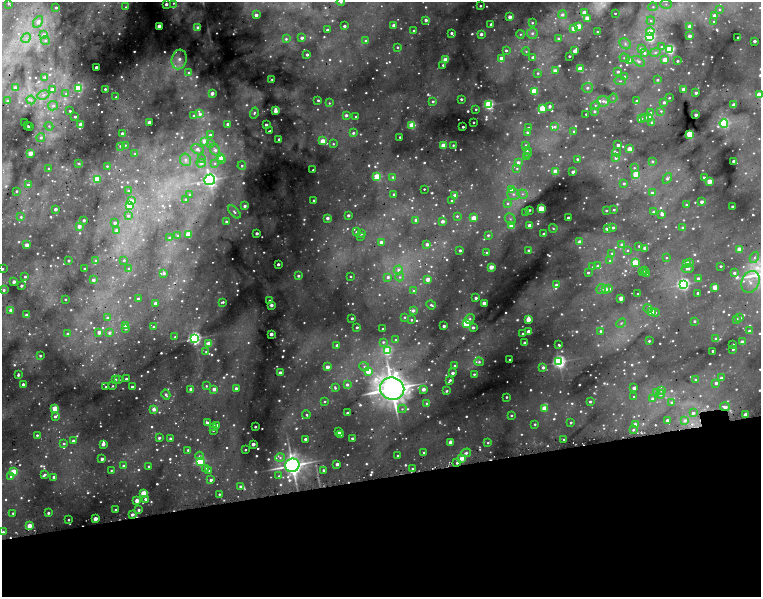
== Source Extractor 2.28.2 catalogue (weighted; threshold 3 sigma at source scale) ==
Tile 14 of 4 x 4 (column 2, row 4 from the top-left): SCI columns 1518-3034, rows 133-1322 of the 6624 x 5249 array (HDU 1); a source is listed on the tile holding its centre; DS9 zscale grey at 2 x 2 block average (1 PNG px = mean of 2 x 2 image px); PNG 763 x 599 px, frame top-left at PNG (2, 2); each listed source drawn as its Kron ellipse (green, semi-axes under 4 px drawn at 4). Shown black and unused: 20% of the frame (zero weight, under 2 of 5 exposures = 10% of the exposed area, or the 3 px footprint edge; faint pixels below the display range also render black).
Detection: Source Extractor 2.28.2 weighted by HDU 2 'WHT'; one run over the whole footprint, this tile lists its part. Background 0.17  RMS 0.017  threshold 0.0756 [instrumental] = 3 sigma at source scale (4.5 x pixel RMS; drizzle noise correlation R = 1.50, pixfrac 1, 0.05/0.05 arcsec/px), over >= 5 px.
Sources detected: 1285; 242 too faint to see at this stretch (2 x 2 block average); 1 cosmic-ray / hot-pixel residue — neither listed nor drawn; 1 coinciding with a brighter row at this scale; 22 inside a brighter listed object's ellipse — not listed separately; of the other 1019, all 500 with FLUX_AUTO >= 5.94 (the completeness limit of this list) listed and drawn (519 fainter detections not listed), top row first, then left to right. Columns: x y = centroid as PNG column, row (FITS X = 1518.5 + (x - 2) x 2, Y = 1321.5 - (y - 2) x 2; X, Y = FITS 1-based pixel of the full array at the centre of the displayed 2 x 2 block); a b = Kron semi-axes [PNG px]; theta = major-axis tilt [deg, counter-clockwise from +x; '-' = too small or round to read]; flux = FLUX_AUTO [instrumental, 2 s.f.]
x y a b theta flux
341 2 4 4 - 9.4
9 3 2 2 - 9.1
173 3 3 3 - 7.6
166 4 2 2 - 26
666 4 6 4 -16 12
480 6 2 2 - 6.3
126 7 4 3 - 6.8
653 7 4 4 - 9.5
56 8 3 3 - 14
719 9 3 3 - 6.7
584 12 2 2 - 48
615 13 2 2 - 6.5
256 15 2 2 - 33
562 15 4 4 - 16
714 15 2 2 - 24
510 17 2 2 - 49
587 18 3 3 - 62
426 20 2 2 - 22
651 21 4 4 - 9.8
38 22 6 4 58 35
714 22 3 2 - 7.1
532 23 3 3 - 6.6
491 24 2 2 - 24
394 25 2 2 - 60
159 26 2 2 - 96
344 26 2 2 - 23
579 26 3 3 - 95
689 26 4 3 - 14
198 27 4 3 - 33
574 28 3 3 - 120
327 30 3 2 - 12
414 31 2 2 - 9.2
650 31 4 3 - 100
597 32 2 2 - 6.1
451 33 2 2 - 14
532 33 5 5 - 14
481 34 3 3 - 22
520 34 4 4 - 7.9
44 35 3 3 - 42
689 36 3 2 - 30
649 37 3 3 - 770
738 37 3 2 - 10
26 38 5 4 - 14
302 38 2 2 - 26
558 38 2 2 - 7.5
286 39 4 3 - 7.1
45 40 4 4 - 12
366 41 3 2 - 15
754 41 2 2 - 22
625 44 6 5 - 14
397 47 3 2 - 7.7
661 47 2 2 - 7.4
641 49 3 3 - 25
506 50 3 3 - 13
670 50 3 3 - 710
526 51 4 3 - 6.7
575 51 3 2 - 59
655 52 5 4 - 9.8
644 53 3 3 - 13
307 54 2 2 - 16
569 56 2 2 - 13
501 58 3 3 - 34
533 58 2 2 - 55
624 58 5 3 - 6.3
179 59 10 7 76 34
445 60 3 3 - 78
630 60 3 2 - 79
665 60 3 2 - 80
638 61 7 4 -36 16
677 61 2 2 - 8.2
443 65 2 2 - 7.8
96 67 2 2 - 29
580 69 3 3 - 170
555 71 3 2 - 54
189 72 4 3 - 7.7
618 72 3 2 - 12
538 73 3 3 - 7.4
45 77 3 3 - 8
625 77 3 2 - 9.3
272 79 3 2 - 6
657 80 3 3 - 9.9
620 81 6 3 -5 6.5
15 87 2 2 - 19
78 88 3 3 - 480
587 88 5 5 - 11
52 89 3 3 - 18
105 89 2 2 - 12
683 89 3 2 - 44
534 91 3 3 - 250
212 93 3 2 - 30
696 93 3 2 - 14
66 94 4 3 - 7.5
43 95 6 4 24 16
759 95 3 3 - 170
116 97 2 2 - 6.5
613 98 4 3 - 6
669 98 3 2 - 6.8
461 99 2 2 - 16
31 100 4 4 - 9.9
318 100 2 2 - 9.1
7 101 3 2 - 8.4
433 101 3 3 - 9.7
603 101 6 5 - 15
636 101 3 3 - 13
664 102 3 2 - 20
329 103 4 4 - 6.2
489 105 3 3 - 770
595 105 5 4 - 8.4
734 105 3 2 - 68
53 106 5 4 - 14
550 106 3 3 - 15
543 108 3 3 - 290
476 109 2 2 - 6.3
70 111 2 2 - 9.3
275 111 3 3 - 50
594 111 4 4 - 11
661 111 4 3 - 8
254 113 5 3 - 10
651 113 4 4 - 7.2
200 114 3 3 - 17
586 114 2 2 - 7.2
346 115 4 3 - 13
696 115 2 2 - 30
194 116 2 2 - 20
75 117 2 2 - 13
356 117 2 2 - 12
645 117 3 3 - 6.7
649 117 3 3 - 210
641 119 3 3 - 7.2
24 122 2 2 - 6.9
149 122 2 2 - 51
474 122 2 2 - 9.3
652 123 3 3 - 13
724 123 4 3 - 570
81 124 3 2 - 82
228 124 2 2 - 38
266 125 2 2 - 27
412 125 3 3 - 220
28 126 2 2 - 6
49 126 4 3 - 7.3
30 127 2 2 - 10
463 127 2 2 - 7.8
528 127 2 2 - 6
555 127 4 4 - 10
269 131 3 2 - 7.1
574 131 3 3 - 6.4
527 132 3 2 - 9.4
122 133 2 2 - 30
353 133 3 3 - 13
690 134 3 3 - 480
210 135 3 3 - 20
400 137 2 2 - 8
41 138 4 4 - 14
279 139 2 2 - 9.5
204 141 3 3 - 65
322 141 3 3 - 93
211 143 4 4 - 10
333 144 3 3 - 6.2
125 145 3 3 - 6.5
443 145 3 2 - 79
454 145 3 2 - 6.9
526 145 3 2 - 10
618 145 2 2 - 30
120 146 3 3 - 7.4
197 149 6 4 -27 23
629 149 3 2 - 98
215 150 6 4 -59 21
527 150 3 3 - 7.4
617 152 4 4 - 6.9
30 153 2 2 - 77
527 153 3 3 - 8.4
135 154 3 3 - 6.4
526 156 3 3 - 6.5
221 157 3 3 - 87
616 158 4 3 - 13
201 159 4 3 - 7.3
577 159 2 2 - 9.8
185 160 6 5 - 21
222 160 3 2 - 15
652 161 3 3 - 10
734 161 3 2 - 43
518 162 3 3 - 28
79 163 3 3 - 6
201 163 4 4 - 21
215 163 4 4 - 9.7
107 166 3 3 - 7.6
242 166 4 4 - 9.4
634 168 4 4 - 6.2
49 169 2 2 - 9.4
517 169 3 3 - 6.4
313 170 2 2 - 6.8
555 171 3 2 - 96
573 172 3 2 - 23
636 174 3 3 - 180
377 177 3 3 - 300
393 177 4 3 - 9.3
667 178 6 4 56 15
704 178 2 2 - 20
97 179 3 3 - 180
210 180 5 5 - 1600
709 181 3 2 - 89
624 183 3 2 - 11
28 185 3 3 - 9.8
424 189 2 2 - 6
511 190 3 3 - 88
16 191 2 2 - 6.8
129 191 2 2 - 17
652 193 3 3 - 11
190 194 3 3 - 6.6
394 194 2 2 - 11
513 194 6 5 - 17
522 194 5 4 - 9.9
455 196 3 2 - 83
185 199 3 2 - 6.3
314 200 2 2 - 9.9
131 201 3 3 - 41
451 201 2 2 - 6.5
701 202 2 2 - 27
508 203 4 4 - 10
686 205 3 2 - 7.9
129 206 3 3 - 110
245 206 3 2 - 21
732 206 2 2 - 21
541 208 3 3 - 220
55 209 2 2 - 28
529 210 2 2 - 7.4
614 210 2 2 - 6.9
606 211 2 2 - 7.3
234 212 8 4 -48 15
526 212 2 2 - 13
654 212 2 2 - 25
662 214 3 2 - 35
348 215 2 2 - 19
128 216 4 4 - 9.7
457 216 3 3 - 6.3
21 217 4 3 - 8.5
327 218 2 2 - 31
474 218 3 2 - 110
568 218 2 2 - 21
510 219 6 4 -47 12
84 220 3 2 - 17
415 220 3 3 - 12
442 221 3 2 - 30
226 222 3 3 - 11
115 223 2 2 - 22
511 225 3 3 - 82
529 225 3 2 - 41
79 226 2 2 - 39
553 228 4 3 - 7.5
613 228 2 2 - 14
683 228 2 2 - 42
608 229 3 2 - 42
117 230 3 2 - 36
356 232 2 2 - 8
257 233 2 2 - 27
361 233 2 2 - 6.3
188 234 3 3 - 130
544 234 3 2 - 18
488 235 3 3 - 10
178 236 3 3 - 6.4
360 236 2 2 - 6.2
169 238 4 3 - 8.6
381 242 2 2 - 34
580 242 3 2 - 48
427 244 2 2 - 27
622 244 3 3 - 13
27 245 2 2 - 59
639 246 2 2 - 7.8
645 248 3 2 - 40
460 250 2 2 - 16
528 250 2 2 - 9.2
628 250 4 3 - 6.7
739 250 3 3 - 69
487 253 4 3 - 8.3
612 253 3 3 - 8
754 257 6 3 61 8.9
666 258 3 2 - 6
69 260 2 2 - 11
96 260 3 3 - 6.3
124 260 3 3 - 8.5
610 261 3 3 - 9
689 262 3 3 - 14
635 263 3 3 - 230
278 264 2 2 - 23
687 264 3 3 - 100
598 266 4 3 - 11
721 266 2 2 - 9.4
491 267 3 2 - 80
593 267 3 3 - 6.2
128 268 3 3 - 7.5
688 268 6 4 10 18
2 269 2 2 - 7.7
85 269 2 2 - 17
398 270 5 4 - 18
644 270 2 2 - 14
642 271 2 2 - 8.2
164 273 2 2 - 18
588 273 2 2 - 9.5
646 273 2 2 - 9.6
734 273 3 3 - 15
298 276 3 3 - 13
351 276 2 2 - 6.4
25 277 2 2 - 7.8
388 277 3 3 - 16
400 277 4 4 - 8.5
698 278 2 2 - 24
428 279 3 2 - 66
93 280 2 2 - 24
14 282 2 2 - 39
750 282 11 8 65 41
683 284 4 3 - 1100
556 285 3 3 - 18
21 286 2 2 - 19
715 287 3 2 - 110
601 289 5 4 - 9.5
605 289 3 3 - 50
609 289 3 3 - 14
4 290 3 3 - 11
413 291 3 3 - 6.1
698 293 2 2 - 16
638 294 2 2 - 14
476 298 2 2 - 18
621 298 3 2 - 81
65 299 2 2 - 7.1
138 299 2 2 - 19
270 301 2 2 - 19
222 302 3 2 - 9
156 303 3 2 - 41
484 303 2 2 - 59
271 305 2 2 - 29
431 305 5 3 - 11
648 308 4 4 - 8
11 310 2 2 - 49
413 310 3 2 - 23
651 312 3 3 - 81
655 313 3 3 - 7.9
26 315 2 2 - 23
404 317 3 3 - 6.5
107 318 4 3 - 10
352 318 2 2 - 12
740 318 3 2 - 9.3
470 319 5 4 - 10
528 319 3 3 - 95
736 319 3 3 - 9.8
411 320 2 2 - 6.9
694 321 2 2 - 10
466 323 3 3 - 300
621 323 5 3 - 7.6
125 325 2 2 - 34
444 326 2 2 - 19
153 327 3 3 - 7.8
357 327 2 2 - 9.7
473 327 3 2 - 17
126 328 2 2 - 16
383 329 2 2 - 14
601 331 3 3 - 17
749 331 2 2 - 28
99 332 2 2 - 36
529 332 3 2 - 75
68 333 3 3 - 10
109 333 3 3 - 15
271 334 2 2 - 42
523 334 2 2 - 6.2
175 337 3 3 - 12
195 338 4 3 - 1300
716 338 3 3 - 8.7
396 340 3 3 - 7.5
649 341 2 2 - 8.5
383 342 4 3 - 7.6
742 342 3 2 - 55
525 343 2 2 - 64
209 344 3 3 - 120
733 344 2 2 - 7
337 345 2 2 - 17
559 345 3 2 - 9.4
733 349 2 2 - 11
387 351 3 3 - 360
713 351 2 2 - 14
206 352 3 3 - 6
40 356 2 2 - 9.7
510 360 2 2 - 12
479 362 5 4 - 10
559 362 4 4 - 1200
454 366 3 3 - 6.4
327 367 2 2 - 46
364 367 5 4 - 11
543 367 3 3 - 20
368 371 3 3 - 100
280 373 2 2 - 39
452 373 2 2 - 27
474 374 3 2 - 8.4
18 375 3 2 - 10
721 378 3 2 - 19
115 379 3 3 - 13
126 379 2 2 - 25
119 380 3 3 - 7.7
450 380 4 2 - 14
695 380 3 3 - 6.1
716 383 2 2 - 23
23 384 2 2 - 14
347 385 3 3 - 18
113 386 2 2 - 5.9
206 386 3 3 - 7.4
106 387 2 2 - 9.2
132 387 2 2 - 21
236 388 2 2 - 21
335 388 4 3 - 8.4
634 388 3 2 - 34
191 389 3 2 - 56
214 389 2 2 - 37
392 389 12 11 - 5900
423 389 2 2 - 49
447 391 3 2 - 7.6
662 391 3 3 - 18
656 393 4 3 - 19
166 394 5 3 - 13
660 394 4 3 - 13
506 397 2 2 - 7.9
634 397 3 3 - 8.3
653 399 3 3 - 20
325 401 3 3 - 6.6
590 402 3 2 - 10
672 402 4 3 - 11
426 403 3 3 - 7.9
725 407 5 2 - 29
544 408 3 3 - 92
55 409 3 3 - 250
154 409 2 2 - 37
402 409 4 3 - 6.7
347 413 2 2 - 15
693 413 3 3 - 19
745 414 2 2 - 32
306 415 4 2 - 7.8
511 415 3 2 - 6.9
55 416 4 2 - 19
667 420 2 2 - 18
685 420 4 3 - 16
571 422 2 2 - 6.7
207 423 3 2 - 27
535 424 3 3 - 7.7
217 425 3 2 - 13
635 425 2 2 - 58
213 427 3 3 - 6.9
255 427 2 2 - 9.8
213 430 2 2 - 7
633 430 3 2 - 6.6
339 431 2 2 - 19
340 434 3 3 - 110
37 435 2 2 - 9
159 438 2 2 - 17
170 438 2 2 - 13
352 438 2 2 - 11
305 439 2 2 - 18
564 440 2 2 - 8.9
73 441 2 2 - 18
450 442 3 2 - 59
488 443 3 2 - 6.7
64 444 3 3 - 8.7
103 444 2 2 - 38
253 444 2 2 - 42
188 450 2 2 - 11
245 450 2 2 - 6.5
424 452 3 2 - 7.4
466 453 5 4 - 12
200 456 4 3 - 8.7
398 456 2 2 - 19
280 458 5 4 - 12
462 458 3 2 - 96
102 459 2 2 - 29
200 462 3 3 - 520
457 463 3 2 - 11
337 464 2 2 - 30
292 465 7 6 - 3800
123 466 3 3 - 8.8
149 466 2 2 - 13
205 468 4 3 - 7.1
412 468 2 2 - 6.4
209 470 4 3 - 7.4
323 470 2 2 - 12
111 471 2 2 - 6.4
14 472 3 3 - 180
45 474 3 2 - 12
279 476 4 4 - 6.8
11 477 4 3 - 8.2
54 477 2 2 - 22
211 480 3 2 - 17
241 487 3 2 - 23
143 493 4 2 - 140
219 494 2 2 - 7.9
145 499 3 2 - 14
137 501 3 2 - 71
116 510 3 2 - 6.8
139 510 3 2 - 12
13 513 2 2 - 8.7
48 513 2 2 - 12
132 514 2 2 - 31
95 519 2 2 - 68
68 520 2 2 - 6.5
29 526 3 2 - 94
3 532 3 2 - 12
Overlapping masked pixels (flux is a lower limit): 2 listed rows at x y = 725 407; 457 463
Isophote crosses this tile's border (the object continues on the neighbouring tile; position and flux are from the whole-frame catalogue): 3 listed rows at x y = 341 2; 759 95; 2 269